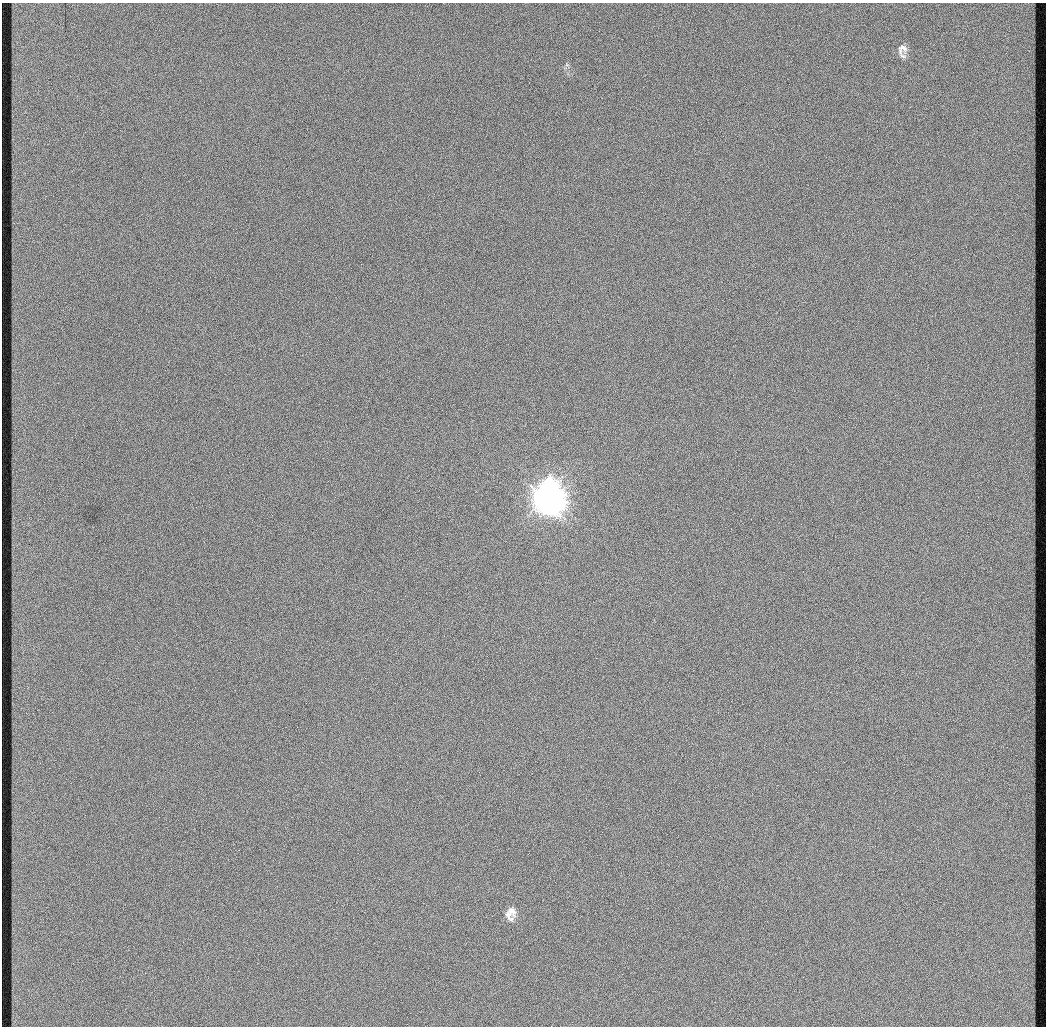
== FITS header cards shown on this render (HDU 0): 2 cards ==
NAXIS1  =                 1044 / length of data axis 1
NAXIS2  =                 1024 / length of data axis 2

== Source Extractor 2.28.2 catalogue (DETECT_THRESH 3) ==
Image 1044 x 1024 px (HDU 0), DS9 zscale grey, 1 PNG px = 1 image px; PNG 1048 x 1028 px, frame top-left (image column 1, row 1024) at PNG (2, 3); no overlay
Background 343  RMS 9.7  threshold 29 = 3 sigma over >= 5 px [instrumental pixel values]
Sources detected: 6; all 6 listed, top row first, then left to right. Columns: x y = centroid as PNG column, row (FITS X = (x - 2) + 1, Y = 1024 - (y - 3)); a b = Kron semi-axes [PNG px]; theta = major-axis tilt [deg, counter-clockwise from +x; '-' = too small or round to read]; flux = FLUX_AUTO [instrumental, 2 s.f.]
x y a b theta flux
903 48 15 10 -36 4800
549 495 17 14 -54 640000
547 502 15 5 -58 390000
512 911 14 9 -60 4900
508 915 11 7 -64 3000
511 919 11 6 -3 2400